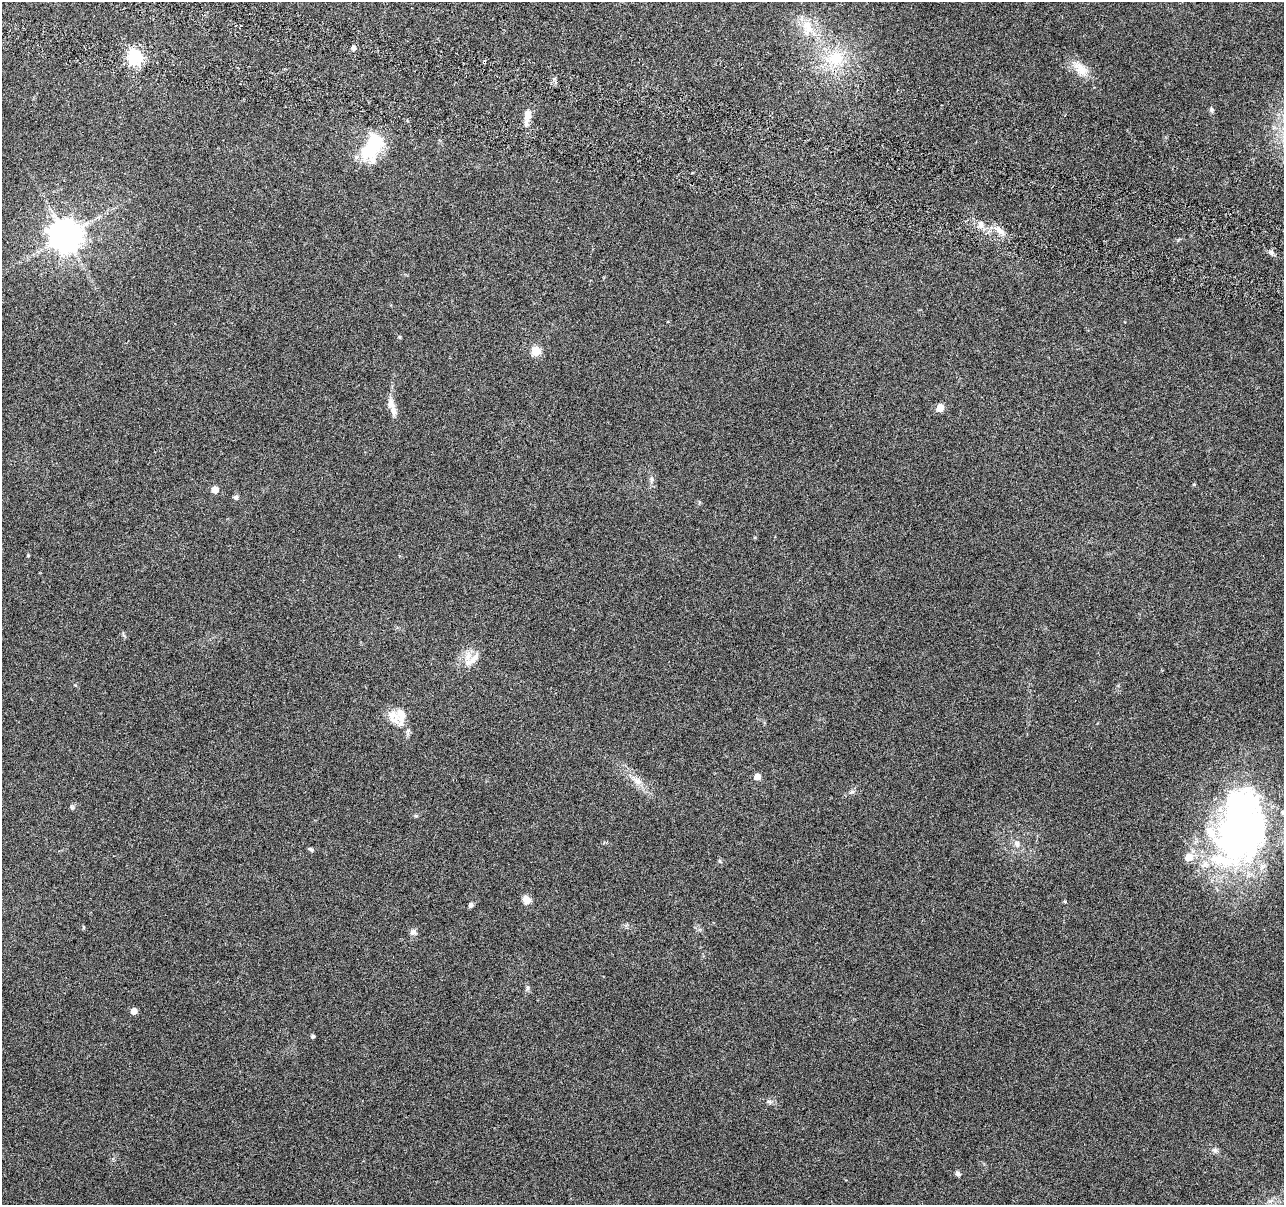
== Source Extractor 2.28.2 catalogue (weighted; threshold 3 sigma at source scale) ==
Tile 11 of 4 x 4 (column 3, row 3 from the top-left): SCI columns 2583-3864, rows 1483-2685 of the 5170 x 5431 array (HDU 1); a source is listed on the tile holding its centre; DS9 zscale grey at full resolution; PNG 1286 x 1207 px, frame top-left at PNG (2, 2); no overlay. Shown black and unused: <1% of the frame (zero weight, under 3 of 6 exposures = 3% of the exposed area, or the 3 px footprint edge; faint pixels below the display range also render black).
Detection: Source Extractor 2.28.2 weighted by HDU 2 'WHT'; one run over the whole footprint, this tile lists its part. Background 0.0304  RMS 0.004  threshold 0.0163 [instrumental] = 3 sigma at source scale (4.09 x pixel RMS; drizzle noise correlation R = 1.36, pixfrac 0.8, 0.0396/0.0396 arcsec/px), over >= 5 px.
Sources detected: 46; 1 cosmic-ray / hot-pixel residue — not listed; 5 inside a brighter listed object's ellipse — not listed separately; the other 40 listed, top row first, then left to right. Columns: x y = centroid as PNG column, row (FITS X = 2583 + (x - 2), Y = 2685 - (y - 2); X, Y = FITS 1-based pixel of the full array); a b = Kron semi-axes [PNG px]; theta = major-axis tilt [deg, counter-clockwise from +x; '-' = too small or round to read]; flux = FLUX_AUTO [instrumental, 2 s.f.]
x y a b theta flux
807 27 24 15 -79 8.1
353 48 5 4 - 1.5
134 57 6 6 - 76
835 58 19 16 7 12
1081 69 24 14 -45 5.6
1211 109 7 5 -75 0.71
528 115 14 9 83 3.2
372 146 37 21 57 18
981 225 10 7 88 1.9
1000 231 15 7 -41 2.8
66 236 9 9 - 720
1271 252 7 4 0 0.77
399 337 4 4 - 0.41
536 351 5 5 - 18
391 403 17 9 -76 3
940 408 8 7 - 3
652 479 9 4 85 0.91
1194 484 5 3 - 0.29
215 489 5 5 - 4.9
235 497 7 6 - 0.81
473 659 30 9 40 4.7
393 716 31 13 -51 5.8
757 777 6 5 - 2.8
637 781 16 9 -28 3.4
852 792 11 4 23 0.96
71 807 7 4 -89 0.59
416 816 6 4 -1 0.47
1240 828 84 52 77 170
1016 843 8 7 - 1.6
311 849 7 4 -37 0.58
526 899 10 8 -52 2.9
1065 902 4 4 - 0.4
471 905 6 5 - 1
83 927 6 4 -90 0.38
413 932 8 7 - 1.4
527 987 9 4 -90 0.76
134 1011 5 5 - 4.1
313 1036 4 4 - 0.78
1215 1150 7 6 - 1
958 1174 6 5 - 1.1
Isophote crosses this tile's border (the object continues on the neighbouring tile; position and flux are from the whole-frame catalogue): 1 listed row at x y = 1240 828
Unlisted compact peaks at least as high as the median listed source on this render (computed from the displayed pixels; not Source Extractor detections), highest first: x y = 769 1101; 28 555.